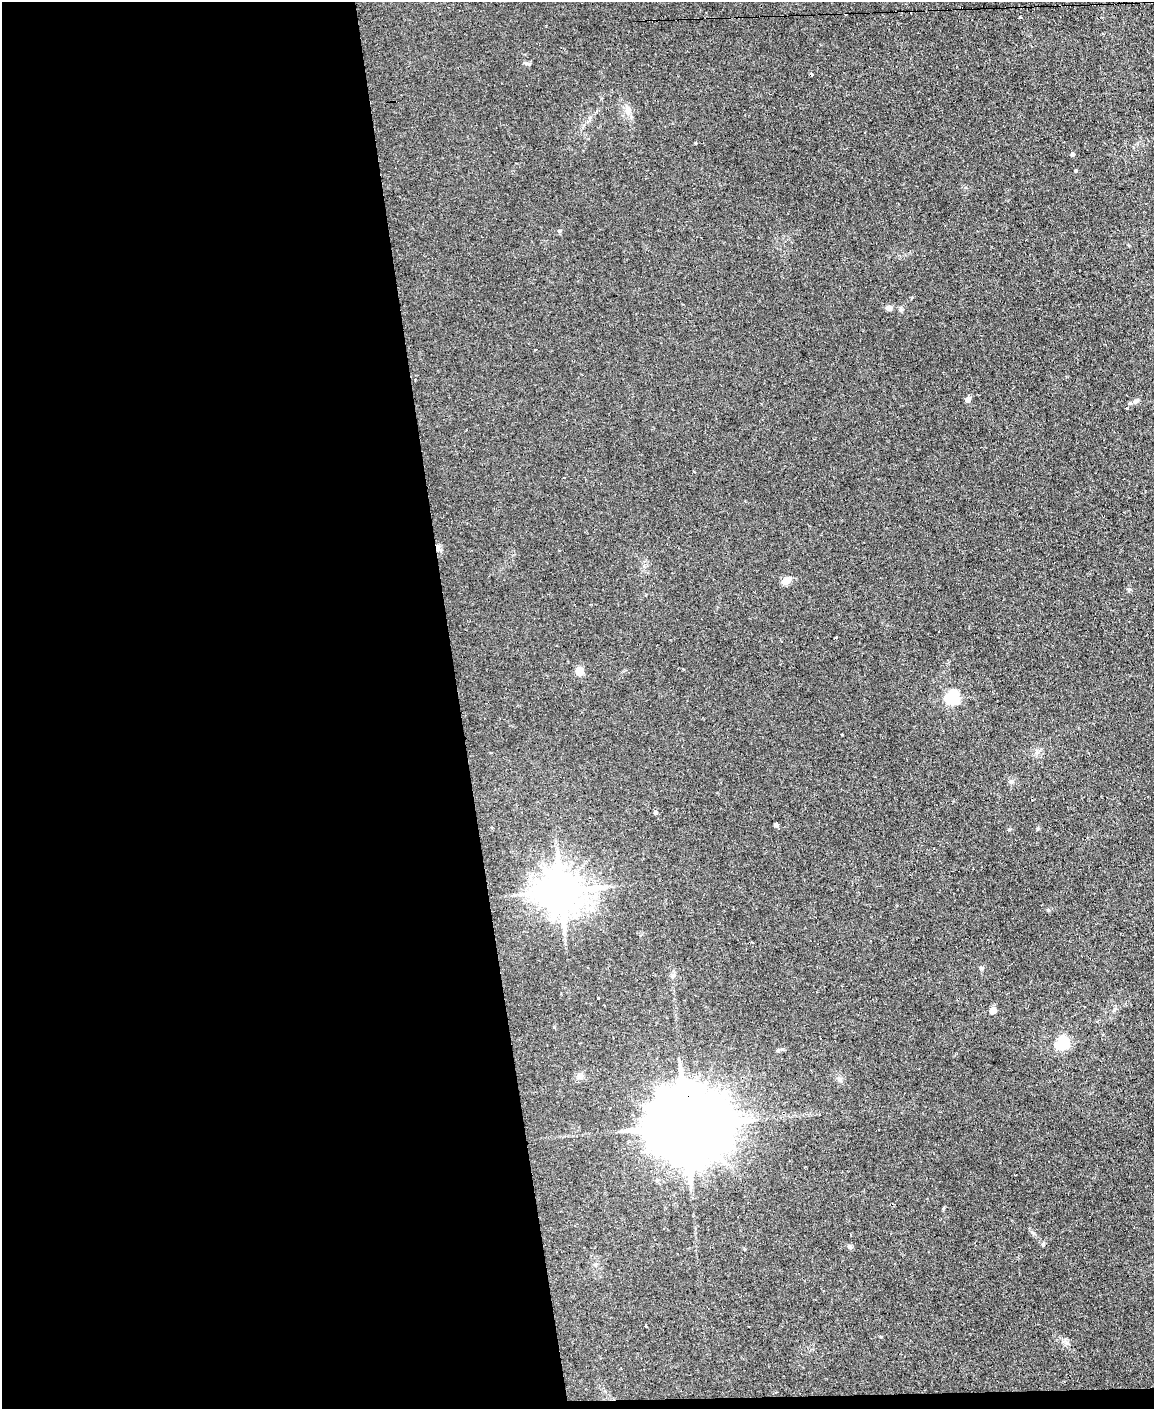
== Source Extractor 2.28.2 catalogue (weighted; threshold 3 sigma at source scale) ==
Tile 9 of 4 x 3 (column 1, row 3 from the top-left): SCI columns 1-1152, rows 234-1640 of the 4609 x 4577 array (HDU 1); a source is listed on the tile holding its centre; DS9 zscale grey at full resolution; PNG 1156 x 1411 px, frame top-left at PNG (2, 2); no overlay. Shown black and unused: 40% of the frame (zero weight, under 2 of 3 exposures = <1% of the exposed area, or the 3 px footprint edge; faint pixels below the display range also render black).
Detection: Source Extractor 2.28.2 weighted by HDU 2 'WHT'; one run over the whole footprint, this tile lists its part. Background 0.0454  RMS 0.0051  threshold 0.0229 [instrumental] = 3 sigma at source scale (4.5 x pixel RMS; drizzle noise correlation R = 1.50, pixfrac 1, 0.05/0.05 arcsec/px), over >= 5 px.
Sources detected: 31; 5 cosmic-ray / hot-pixel residue — not listed; the other 26 listed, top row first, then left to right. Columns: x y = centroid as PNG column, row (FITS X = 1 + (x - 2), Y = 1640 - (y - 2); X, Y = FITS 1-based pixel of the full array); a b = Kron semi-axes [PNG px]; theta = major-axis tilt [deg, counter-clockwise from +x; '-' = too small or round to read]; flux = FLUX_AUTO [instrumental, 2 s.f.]
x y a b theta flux
1020 18 3 3 - 3
628 109 10 7 -69 2.6
1072 154 4 4 - 1.1
1075 171 4 3 - 0.57
559 231 5 4 - 0.63
889 308 7 6 - 1.8
968 400 5 4 - 3.9
1136 401 10 6 23 1.5
438 547 8 6 -73 1.6
786 580 13 8 32 2.8
836 638 3 2 - 0.62
579 671 5 5 - 16
952 698 6 6 - 94
1011 782 6 6 - 1
655 813 5 4 - 0.97
776 825 4 4 - 1.6
561 891 12 11 - 1600
752 942 3 2 - 0.63
598 998 3 3 - 1.4
992 1011 5 5 - 8
1062 1044 6 5 - 85
580 1076 9 7 55 1.8
686 1126 24 18 -2 8600
1043 1244 6 4 73 0.6
850 1247 7 6 - 1
880 1336 4 3 - 0.51
Overlapping masked pixels (flux is a lower limit): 2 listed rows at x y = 438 547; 686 1126
Unlisted compact peaks at least as high as the median listed source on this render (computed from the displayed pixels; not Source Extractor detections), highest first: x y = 1048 910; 1067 1342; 1129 589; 695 143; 526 63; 943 1209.